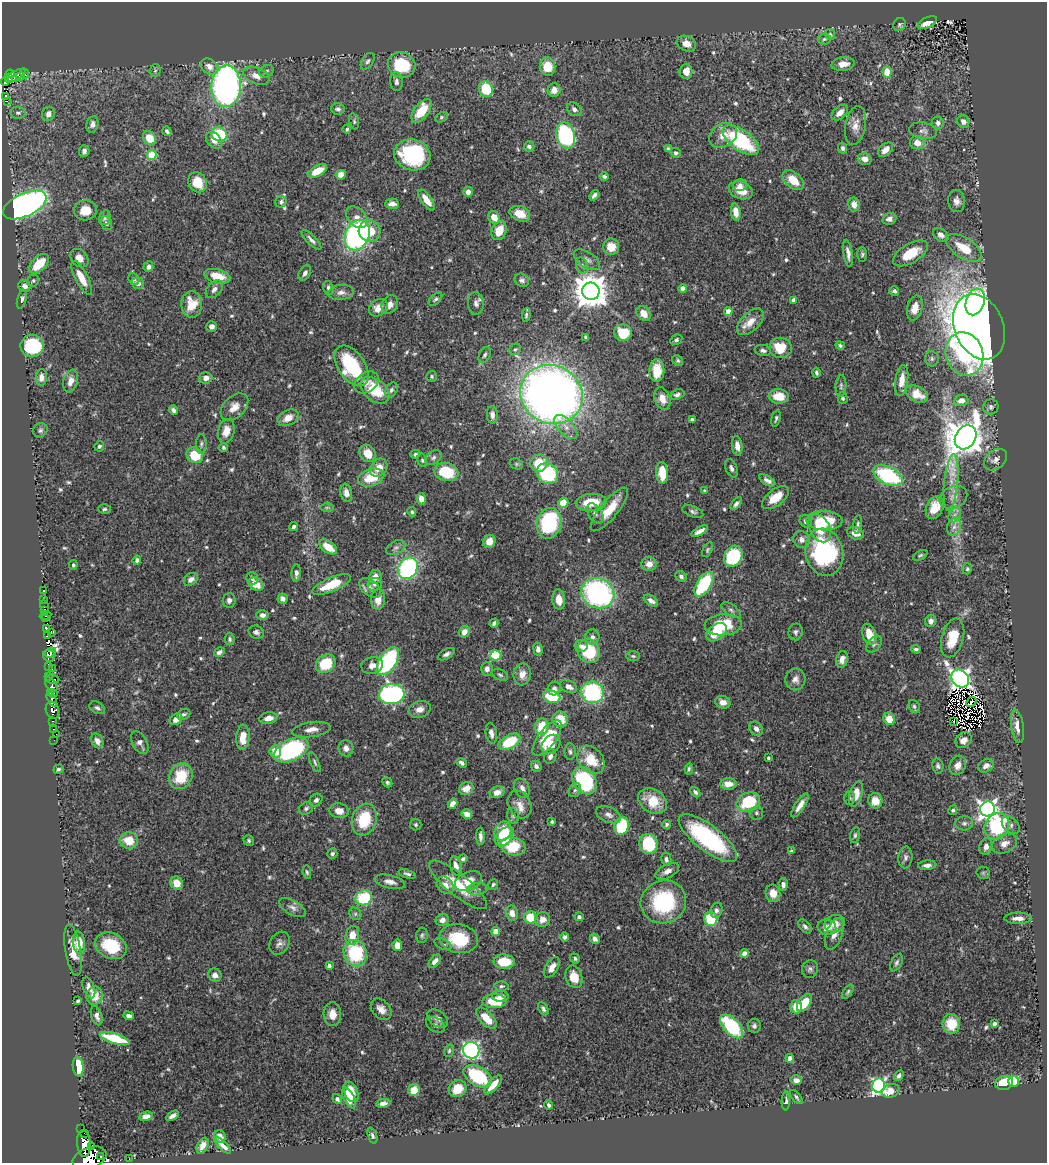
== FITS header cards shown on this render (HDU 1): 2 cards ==
NAXIS1  =                 1045
NAXIS2  =                 1161

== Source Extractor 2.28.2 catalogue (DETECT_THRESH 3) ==
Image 1045 x 1161 px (HDU 1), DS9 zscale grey, 1 PNG px = 1 image px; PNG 1049 x 1165 px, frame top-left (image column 1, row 1161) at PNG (2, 2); each listed source drawn as its Kron ellipse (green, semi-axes under 4 px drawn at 4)
Background 0.625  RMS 0.025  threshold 0.0739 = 3 sigma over >= 5 px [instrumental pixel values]
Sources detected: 662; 5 with non-positive FLUX_AUTO (blend fragments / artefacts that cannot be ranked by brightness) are neither listed nor drawn; of the other 657, the 500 brightest by FLUX_AUTO listed and drawn (157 fainter detections omitted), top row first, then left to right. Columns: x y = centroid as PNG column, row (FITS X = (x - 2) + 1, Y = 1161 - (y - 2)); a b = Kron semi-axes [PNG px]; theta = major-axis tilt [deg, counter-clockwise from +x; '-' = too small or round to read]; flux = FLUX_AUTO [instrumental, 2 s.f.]
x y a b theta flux
927 23 10 5 24 19
899 25 7 6 - 3.1
830 35 5 5 - 3.1
824 39 6 5 - 3.1
687 44 10 7 -23 18
368 61 9 5 56 4.7
843 64 11 6 6 17
402 65 14 12 -22 76
209 66 9 7 -41 14
547 67 9 8 - 34
155 71 6 5 - 3.1
267 71 7 6 - 4.7
686 71 7 6 - 19
887 72 5 4 - 36
24 73 5 3 - 12
10 74 4 4 - 85
15 76 11 4 30 18
256 76 14 8 -22 14
20 77 5 3 - 64
8 78 4 4 - 130
5 82 4 3 - 190
396 82 9 6 -85 5.8
226 86 21 14 87 610
486 89 8 7 - 73
554 90 7 6 - 13
6 97 3 3 - 44
7 101 3 2 - 2.8
338 109 7 6 - 5.6
574 109 8 6 -34 6.3
421 111 14 7 54 50
18 113 8 6 -8 5
840 113 10 6 42 14
48 114 7 6 - 10
441 117 7 5 28 3.1
354 121 8 4 -75 2.9
963 122 6 6 - 9.3
938 123 6 6 - 5.7
92 124 8 6 79 7.2
855 125 19 10 80 17
347 129 4 3 - 2.9
167 131 5 3 - 3.1
923 131 14 8 -8 7.7
219 134 8 7 - 96
566 135 13 9 -77 290
723 135 15 11 31 19
149 138 7 6 - 32
214 140 9 7 -47 12
741 140 21 10 -35 170
917 143 7 6 - 14
529 146 5 5 - 5.2
842 148 5 4 - 4.9
668 149 4 4 - 4.4
885 150 9 5 44 14
84 151 6 5 - 5.5
675 153 6 5 - 3.8
152 155 5 5 - 88
412 155 18 15 -16 150
865 159 7 6 - 12
317 171 10 5 27 27
341 175 5 4 - 12
604 176 4 4 - 4.2
793 180 12 8 -41 28
197 182 10 8 -63 35
740 185 7 5 17 6.8
741 190 12 8 -20 24
468 192 5 5 - 8.8
594 195 6 3 50 4.3
427 200 12 5 -54 17
957 201 11 8 -84 9.4
281 202 6 5 - 4
392 204 7 5 -1 8.5
854 204 7 6 - 11
25 205 23 11 25 820
85 210 11 10 - 28
736 212 9 4 -81 15
520 214 11 7 -20 23
357 217 12 8 -45 12
494 217 6 5 - 21
105 218 7 5 75 3.9
889 219 7 5 19 6.4
106 223 7 5 -70 4.4
370 231 11 10 - 36
499 231 10 7 65 31
357 235 16 12 67 340
941 235 8 6 -31 8.3
311 240 13 4 -46 6.8
611 247 8 8 - 22
964 248 20 10 -33 43
848 253 14 4 -82 9.1
911 253 19 9 31 43
862 254 7 5 90 3.2
79 258 10 8 -46 14
587 260 15 7 -33 8
39 264 12 7 44 43
582 266 8 6 -72 5.2
148 267 5 5 - 7.5
305 273 8 5 59 5.9
217 276 13 7 -14 35
82 278 18 6 -62 25
134 279 6 5 - 4.3
522 280 8 6 -29 5.1
33 281 6 5 - 3.3
138 283 6 5 - 9.3
24 286 6 5 - 10
328 288 7 5 -69 4.8
683 288 4 4 - 18
214 289 10 6 46 7.8
591 291 9 8 - 3900
894 291 5 4 - 4
341 292 13 7 7 9.3
22 299 10 4 74 5.8
435 299 8 5 44 3.7
793 300 4 4 - 9
975 302 13 9 72 210
476 303 11 8 -86 8.2
192 304 13 10 -87 33
390 304 10 7 59 11
378 308 10 8 37 18
915 308 12 7 76 21
728 312 4 4 - 32
644 313 8 6 -48 20
526 315 7 3 84 3.1
750 322 16 9 44 22
211 326 5 5 - 7.5
979 327 34 24 -68 3400
623 333 9 8 - 58
586 337 4 3 - 4.4
676 340 6 5 - 3.4
840 345 4 4 - 3.1
32 346 11 11 - 130
781 348 11 10 - 44
515 349 6 5 - 3
763 350 8 5 -9 5.3
964 354 22 18 -70 120
485 355 8 5 63 4.2
932 359 7 6 - 4.9
678 361 6 5 - 3.2
351 366 23 13 -55 120
657 370 11 7 88 31
816 373 5 3 - 3.2
432 376 5 5 - 2.8
41 377 8 5 85 9.6
206 378 6 5 - 11
902 380 16 6 81 20
71 381 11 7 74 13
366 383 13 9 34 13
841 386 11 5 87 4.4
375 390 16 10 -39 64
391 390 8 5 58 5.9
551 394 32 29 -29 1600
917 394 12 7 -25 29
677 395 7 5 22 5.2
779 396 10 7 -5 29
843 398 6 5 - 4
662 399 11 7 -71 16
961 400 7 5 11 14
234 407 16 10 44 18
991 407 8 7 - 4.8
173 410 5 3 - 5.7
492 415 9 5 -86 8.2
288 418 11 7 28 16
776 418 8 3 76 3.3
692 420 4 4 - 7.7
566 427 15 7 -48 13
40 430 7 6 - 4.4
226 431 12 8 76 18
966 437 12 10 58 4000
201 444 10 5 88 4.2
99 446 5 5 - 4.1
737 446 10 5 -82 11
224 447 5 4 - 3
368 453 9 7 -54 25
415 454 5 4 - 3.3
195 455 9 7 -35 59
433 458 9 6 34 5.6
422 460 7 4 -80 3
995 460 13 9 39 11
539 463 9 8 - 41
516 464 7 5 -21 3
379 468 10 7 49 17
731 468 10 5 -68 6.2
446 472 12 9 -10 80
662 473 11 6 -86 39
547 474 11 9 -36 140
888 476 16 8 -27 150
371 477 13 8 17 44
767 480 9 4 -31 6.8
951 482 28 7 84 23
705 491 3 3 - 3.1
346 493 9 5 -81 11
953 497 14 11 24 14
775 498 16 8 37 30
421 499 5 4 - 17
591 502 15 8 4 51
563 503 5 5 - 32
736 504 7 4 52 5.1
327 507 6 4 1 2.7
935 508 12 8 65 27
105 509 6 4 3 3.2
609 509 27 9 50 43
412 512 5 4 - 3.4
693 512 11 5 -22 4.9
595 513 11 6 -59 7.8
955 515 8 5 61 6.5
806 521 7 5 -49 6.8
824 521 18 9 -1 60
549 523 15 12 78 190
858 525 9 4 84 3.6
293 527 5 3 - 4.4
954 527 9 7 73 8.5
820 528 15 10 -62 33
700 531 9 4 28 8.9
856 533 8 6 -18 16
801 539 9 8 - 8.4
489 541 6 6 - 16
328 547 10 6 -36 30
396 548 10 6 30 5.6
707 550 8 4 63 2.9
824 552 24 19 -78 230
920 555 8 4 27 3.1
733 556 11 9 61 110
137 560 4 4 - 5.6
649 564 7 7 - 13
73 565 5 4 - 3.1
408 568 11 9 58 270
967 569 5 5 - 2.9
296 573 8 4 85 6.7
681 576 6 5 - 4.7
375 577 7 6 - 14
252 578 6 6 - 6.2
191 579 8 5 35 8
256 584 8 6 -30 22
332 584 20 7 23 46
375 584 7 6 - 4.3
704 584 14 7 57 140
370 588 12 7 -39 9.6
43 591 4 3 - 27
598 593 17 15 -26 330
282 599 5 5 - 7.4
378 599 10 7 87 16
44 600 4 3 - 43
229 600 7 6 - 5.8
559 600 10 6 -83 20
651 601 8 5 -33 8.7
44 606 6 3 -79 23
44 610 3 3 - 28
731 610 11 5 -36 5.8
262 615 6 5 - 7.5
45 616 6 3 10 93
46 619 3 2 - 15
931 621 6 5 - 8.2
494 623 5 3 - 3.6
723 625 18 10 4 71
46 628 4 3 - 290
256 632 8 6 -24 5.7
464 632 6 5 - 13
716 632 11 7 36 38
796 632 8 7 - 5.1
51 633 3 2 - 62
869 634 11 6 -70 30
47 635 3 2 - 22
592 637 7 7 - 7.1
953 638 20 11 74 46
230 639 6 5 - 3.4
874 644 10 6 50 5.2
581 646 6 6 - 6.5
538 649 6 4 -81 4.9
916 649 4 3 - 3.8
589 651 12 11 - 71
51 652 6 3 37 85
219 652 6 4 31 5.9
446 654 9 5 29 5.1
496 655 5 5 - 90
49 656 6 6 - 71
633 656 7 5 -2 2.9
842 659 8 5 74 11
388 661 16 8 57 220
326 664 10 8 34 71
372 665 11 8 14 10
48 667 2 2 - 14
52 669 3 2 - 10
487 669 7 6 - 8.5
522 674 11 8 82 13
500 675 8 5 -24 3.7
49 676 2 2 - 11
52 679 7 3 -9 140
795 679 11 10 - 9.8
960 679 10 8 -46 890
51 685 8 5 -54 81
569 687 9 6 -26 9.4
554 689 7 6 - 6.6
51 692 3 3 - 99
592 692 11 10 - 170
54 693 3 2 - 64
392 694 13 10 4 350
552 697 9 6 -15 76
52 699 8 4 -67 200
723 702 8 6 -17 13
971 702 5 2 - 2.8
914 706 7 5 -60 3.4
97 708 8 5 -29 4.9
420 709 11 8 18 12
52 710 9 6 -71 160
184 714 7 5 24 3.7
268 718 9 5 10 13
176 719 7 5 30 12
560 719 8 7 - 32
889 719 6 5 - 25
53 721 3 2 - 11
953 721 4 3 - 4.2
542 726 8 7 - 37
1017 726 17 6 -82 15
53 729 3 2 - 10
756 729 8 6 -46 7.8
311 730 19 7 8 15
491 733 10 5 -80 9
56 734 2 2 - 4.7
243 737 13 6 86 20
547 738 21 9 53 73
54 740 2 2 - 5.7
964 740 9 7 39 12
97 741 8 5 -66 10
510 742 12 6 29 64
140 743 12 7 -60 7.6
551 744 10 8 46 18
346 748 8 7 - 11
291 750 18 10 25 240
275 751 6 6 - 23
570 752 8 5 -88 4.6
550 757 7 6 - 6.6
768 758 3 3 - 2.7
591 760 15 12 -48 43
315 762 10 4 -68 3.4
462 763 5 3 - 4.5
958 765 10 8 66 12
536 766 5 5 - 6.5
938 766 7 5 -78 4.2
986 766 8 6 28 11
58 769 5 4 - 3.3
689 769 5 3 - 2.8
181 776 13 11 59 57
584 781 14 11 -58 160
387 782 5 4 - 3.1
728 784 8 6 1 18
466 788 7 6 - 17
522 788 10 7 -63 8.1
575 790 7 6 - 4.1
497 792 7 5 19 14
695 792 6 4 -49 3.7
856 794 13 6 75 26
849 798 7 5 -89 3.1
316 800 7 6 - 6.2
653 801 15 11 -33 34
875 801 7 7 - 23
748 802 12 9 24 85
452 804 5 4 - 12
520 804 14 11 -61 16
800 805 14 4 57 12
306 808 7 6 - 3.9
988 809 8 7 - 790
953 810 5 4 - 3.4
339 811 10 7 -9 16
756 813 6 6 - 4.2
467 814 5 4 - 15
608 815 13 7 -22 8.9
513 816 8 5 -74 3.7
364 820 16 12 73 69
552 822 4 3 - 2.9
964 823 9 7 5 5.6
667 824 5 4 - 3.5
416 825 6 5 - 2.9
1011 825 10 7 -46 6.3
622 826 9 7 76 87
997 826 14 11 59 150
503 831 10 8 68 46
855 835 8 5 75 3.6
480 836 8 4 -88 6.1
504 837 11 7 48 59
708 838 35 13 -37 200
129 840 9 8 - 33
249 841 5 5 - 2.9
649 844 10 9 - 83
1004 844 13 9 25 14
513 846 12 9 -15 59
986 847 8 6 78 8.6
792 851 4 3 - 2.8
332 854 5 5 - 4.7
905 857 11 7 85 5.8
463 859 4 4 - 3.4
666 859 7 5 -80 5.1
927 865 9 5 5 7.5
456 866 10 5 -76 11
667 871 13 7 27 10
307 872 7 4 -80 3.3
983 873 6 6 - 3.6
407 874 9 4 -17 4.7
468 881 14 9 24 21
390 882 15 6 -13 11
177 883 7 6 - 23
783 884 6 4 -88 6.4
445 885 9 7 -46 13
458 885 36 11 -39 54
493 885 5 4 - 3.4
477 889 10 6 9 6.2
773 893 8 7 - 17
364 898 8 7 - 89
663 902 23 21 21 150
292 908 15 7 -29 9
716 910 8 5 68 6.5
512 913 8 6 -77 13
355 914 7 5 -46 3.7
530 917 6 6 - 45
579 917 4 4 - 3.9
1018 918 13 5 0 11
543 919 7 7 - 14
711 919 7 6 - 60
442 920 6 5 - 9.2
835 924 10 8 21 18
805 926 8 5 -48 4.9
827 927 9 8 - 15
496 931 4 4 - 33
834 934 17 8 70 15
352 935 10 6 76 24
422 935 8 6 81 3.5
564 937 5 4 - 3.7
459 939 19 14 -11 76
595 939 5 4 - 7.2
79 943 11 6 -85 33
279 943 12 9 59 8.2
443 944 9 5 -24 4.2
397 945 6 4 -85 14
111 946 16 12 -27 66
73 950 26 8 -81 26
355 953 13 11 -69 110
744 953 4 4 - 17
575 958 5 4 - 3.9
435 961 8 4 49 8.5
504 962 10 7 -2 48
896 963 9 5 62 4.6
329 966 4 4 - 5.4
552 967 11 6 58 16
810 969 9 8 - 5.7
215 975 7 6 - 9.3
574 977 11 8 -73 30
501 986 7 4 2 3.6
89 988 11 5 -70 10
848 992 8 4 57 3.3
94 996 9 8 - 25
500 996 8 5 -3 12
78 1001 4 3 - 3.6
494 1001 12 7 0 48
804 1003 10 6 54 39
796 1007 6 6 - 24
381 1009 12 8 -47 13
543 1009 7 4 -60 4.6
332 1014 12 8 -87 18
97 1016 10 5 -72 7.6
129 1016 5 4 - 5.5
438 1018 12 7 -37 8.1
486 1018 13 6 -47 28
951 1024 10 9 - 30
994 1024 4 4 - 3.9
436 1025 10 7 -30 5.9
732 1026 14 8 -47 130
754 1026 7 6 - 5.3
115 1038 15 5 -16 73
471 1050 8 8 - 450
449 1051 6 4 73 2.7
790 1058 4 4 - 16
78 1067 10 5 -83 63
478 1076 15 9 -30 120
899 1076 6 4 56 4.8
796 1080 5 5 - 9.9
1013 1081 5 5 - 130
1004 1083 9 7 14 35
493 1085 12 5 48 21
879 1085 7 6 - 440
458 1089 9 8 - 30
414 1090 6 5 - 24
891 1091 9 6 22 17
351 1092 11 6 -68 35
796 1097 8 4 -53 3.8
349 1098 11 5 -64 24
337 1099 5 4 - 4.5
786 1101 9 4 87 4.7
383 1103 7 4 12 6.7
549 1105 4 3 - 3.5
146 1116 7 4 11 7.2
172 1116 7 4 31 5.8
81 1128 2 2 - 3.9
84 1133 3 2 - 9.2
372 1135 8 4 -70 3.7
220 1137 7 5 -67 9
84 1144 13 7 -85 720
91 1146 2 2 - 6200
203 1146 8 5 64 9.6
223 1146 11 4 -43 9.1
101 1157 3 2 - 5.5
89 1158 17 10 20 1300
129 1159 2 2 - 3.5
At the frame edge (FLAGS 8, measured only in part): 1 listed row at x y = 89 1158
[157 fainter detections neither listed nor drawn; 5 non-positive-flux detections neither listed nor drawn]